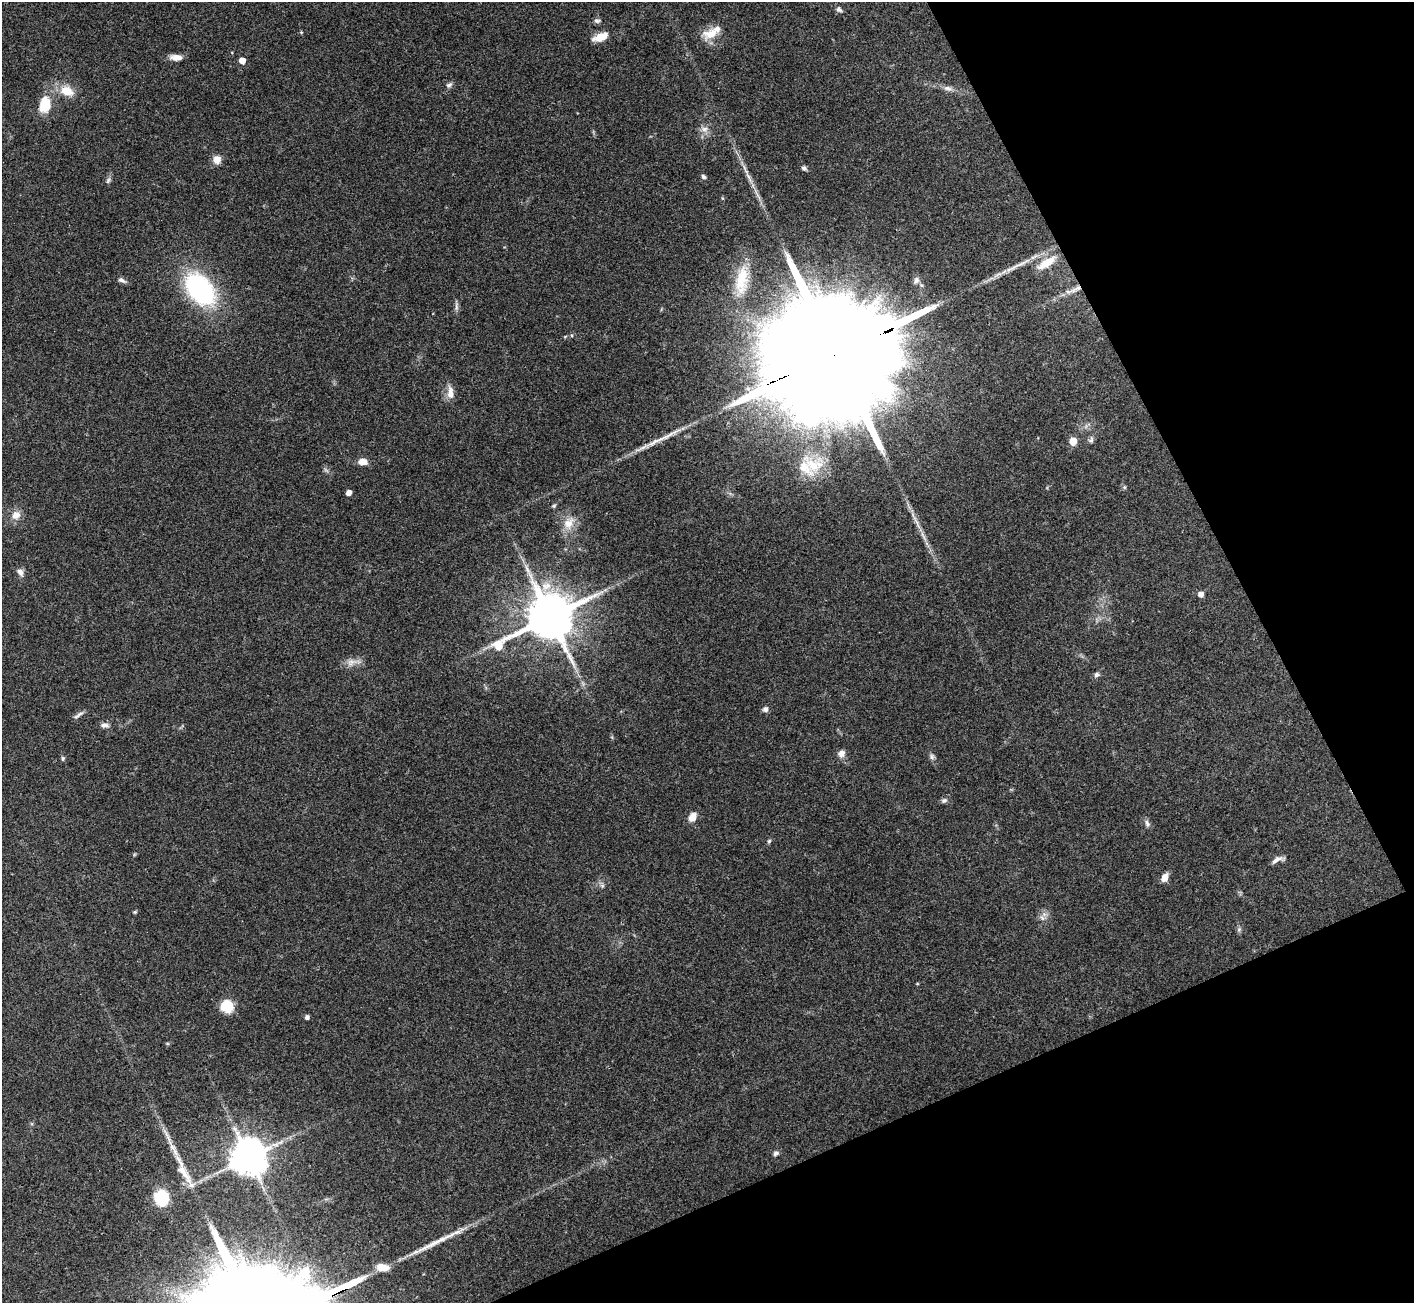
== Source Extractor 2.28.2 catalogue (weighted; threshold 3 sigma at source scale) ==
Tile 12 of 4 x 4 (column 4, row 3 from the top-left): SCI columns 4249-5660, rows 1466-2766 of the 5673 x 5664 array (HDU 1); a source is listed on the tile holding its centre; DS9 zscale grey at full resolution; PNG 1416 x 1305 px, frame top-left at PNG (2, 2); no overlay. Shown black and unused: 22% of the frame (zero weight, under 3 of 4 exposures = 2% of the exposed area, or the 3 px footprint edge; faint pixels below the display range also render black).
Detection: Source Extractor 2.28.2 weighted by HDU 2 'WHT'; one run over the whole footprint, this tile lists its part. Background 0.114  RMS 0.0059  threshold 0.0265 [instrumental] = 3 sigma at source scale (4.5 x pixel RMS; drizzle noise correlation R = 1.50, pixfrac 1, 0.05/0.05 arcsec/px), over >= 5 px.
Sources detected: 70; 2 long thin detections or spike segments (spike, bleed or trail) — not listed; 4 inside a brighter listed object's ellipse — not listed separately; the other 64 listed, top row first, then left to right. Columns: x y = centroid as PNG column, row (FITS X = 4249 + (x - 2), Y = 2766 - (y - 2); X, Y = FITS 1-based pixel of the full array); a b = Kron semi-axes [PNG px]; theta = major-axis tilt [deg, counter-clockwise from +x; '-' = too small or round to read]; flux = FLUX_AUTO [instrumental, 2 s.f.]
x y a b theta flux
839 9 8 7 - 1.8
597 21 8 6 -9 1.5
301 32 5 3 - 0.53
710 33 24 13 22 9.5
600 37 19 8 23 7.4
176 57 15 7 -5 4.4
242 60 5 5 - 6.3
449 85 10 6 39 1.7
948 88 13 6 -14 2.8
67 91 18 12 -22 9.6
45 104 16 11 77 16
704 129 9 9 - 3.3
217 160 10 9 - 4.8
804 168 7 5 -41 1.6
703 177 6 5 - 1.3
749 178 21 4 -63 4.5
108 180 11 4 66 1.4
722 198 5 3 - 0.56
1047 263 25 9 31 9.9
122 280 12 5 -26 2
742 280 40 16 83 21
916 280 9 6 56 2
200 289 24 15 -50 110
1076 289 22 6 25 5.4
456 306 13 4 89 1.7
835 354 72 26 24 49000
450 393 18 8 -88 5.1
1091 440 9 6 56 1.6
1073 441 5 5 - 12
362 462 9 6 -3 5.2
813 465 25 13 -32 15
1124 487 6 4 -45 0.83
348 492 4 4 - 4
554 506 6 4 21 0.84
16 515 11 10 - 5.2
916 522 29 4 -65 5.7
569 523 18 13 59 8.3
20 572 10 7 -53 2.8
1201 594 5 5 - 3.5
550 617 18 12 29 3300
352 662 15 7 28 4.2
1097 674 7 6 - 1.6
765 709 6 6 - 2.2
80 714 12 5 27 2
104 725 11 6 3 2.4
841 754 9 8 - 3.4
932 757 8 6 -76 1.6
63 758 6 5 - 0.96
944 800 8 6 12 1.5
692 817 10 7 60 5.6
1147 823 11 6 -71 1.9
769 841 5 5 - 0.88
1277 860 16 6 25 3
1165 877 8 6 62 5.4
135 912 5 4 - 0.76
1042 918 8 5 -45 1.6
1239 929 6 5 - 1.1
227 1006 9 9 - 22
307 1017 4 4 - 1.9
776 1153 6 5 - 1.9
248 1157 10 10 - 1700
180 1161 35 6 -61 11
161 1198 17 15 -80 19
382 1267 13 7 -6 8.1
Overlapping masked pixels (flux is a lower limit): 2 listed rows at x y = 1076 289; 835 354